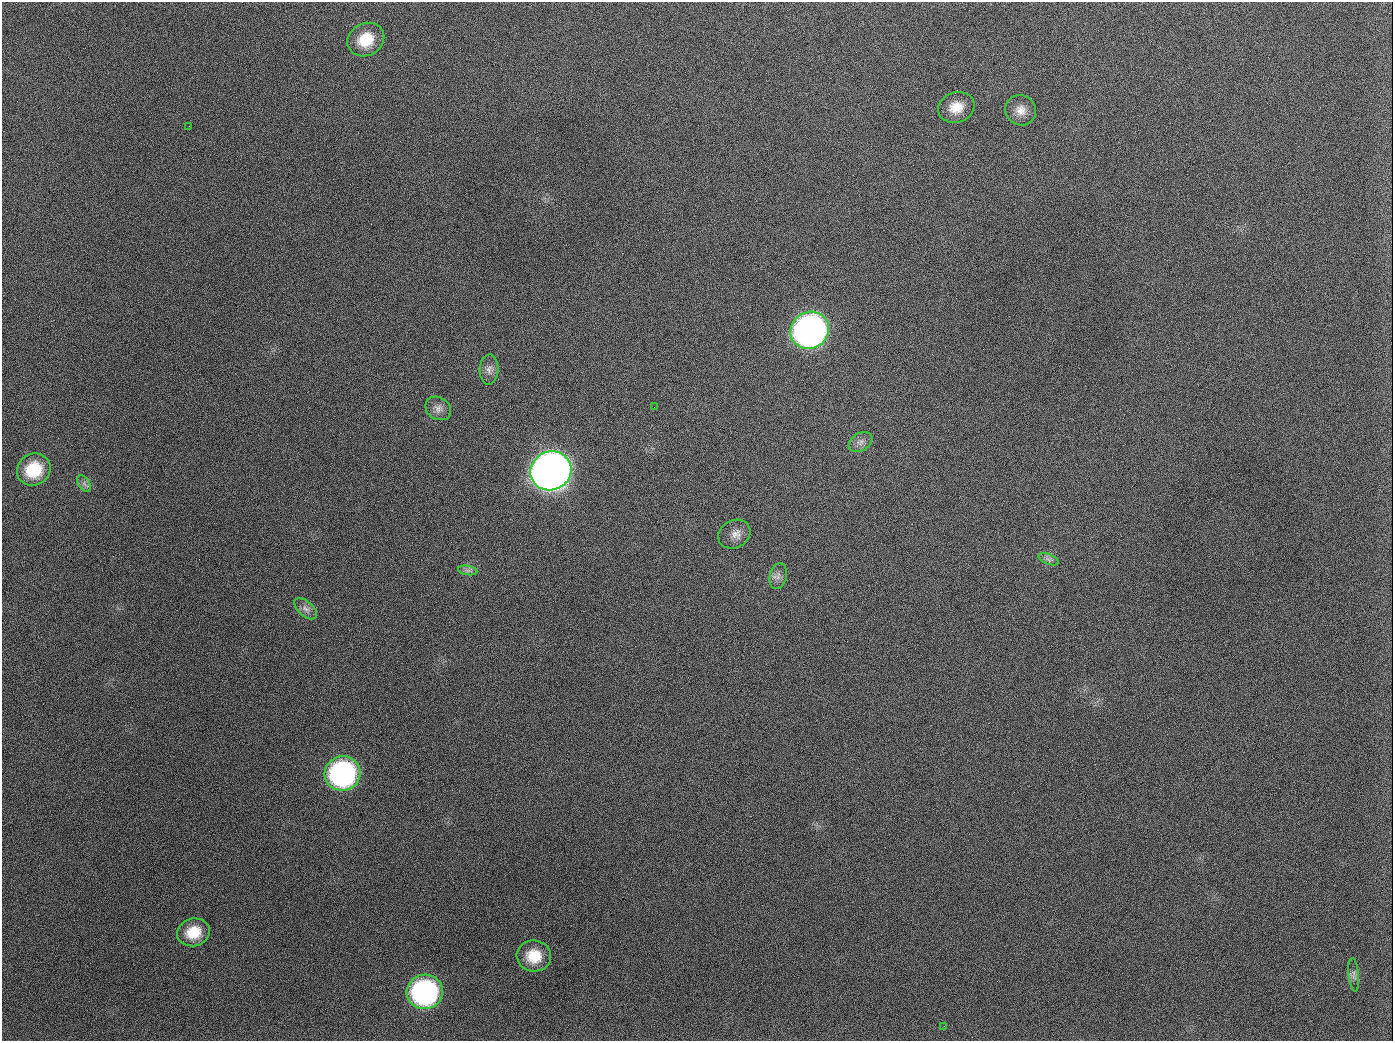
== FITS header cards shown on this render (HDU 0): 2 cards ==
NAXIS1  =                 1391
NAXIS2  =                 1039

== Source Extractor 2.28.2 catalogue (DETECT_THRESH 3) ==
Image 1391 x 1039 px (HDU 0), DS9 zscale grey, 1 PNG px = 1 image px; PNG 1395 x 1043 px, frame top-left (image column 1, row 1039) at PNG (2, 2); each listed source drawn as its Kron ellipse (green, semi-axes under 4 px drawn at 4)
Background 1460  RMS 68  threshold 205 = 3 sigma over >= 5 px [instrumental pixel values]
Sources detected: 23; all 23 listed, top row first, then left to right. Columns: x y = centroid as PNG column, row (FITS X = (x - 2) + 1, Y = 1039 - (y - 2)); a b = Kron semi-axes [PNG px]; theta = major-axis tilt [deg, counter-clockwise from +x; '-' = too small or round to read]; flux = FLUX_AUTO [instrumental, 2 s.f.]
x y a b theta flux
366 40 19 16 28 1.4e+05
956 107 18 15 17 8.4e+04
1021 110 16 15 - 5.3e+04
189 126 2 2 - 7.3e+03
810 330 20 18 31 2.4e+06
489 370 15 9 88 3.2e+04
654 407 2 2 - 3.9e+03
438 408 14 11 -32 3.2e+04
861 442 13 8 33 2.8e+04
34 470 17 15 30 1.8e+05
551 471 21 19 26 5.6e+06
84 484 9 6 -57 1.7e+04
734 534 17 13 29 4.3e+04
1048 559 11 5 -22 1.7e+04
468 570 10 4 -8 1.6e+04
778 576 13 8 76 2.7e+04
306 609 14 7 -41 2.6e+04
343 773 18 17 - 1.1e+06
193 932 16 13 18 1.1e+05
534 956 17 15 -6 1.2e+05
1354 975 17 5 -84 2.0e+04
425 992 18 17 - 1.0e+06
944 1026 3 2 - 5.8e+03